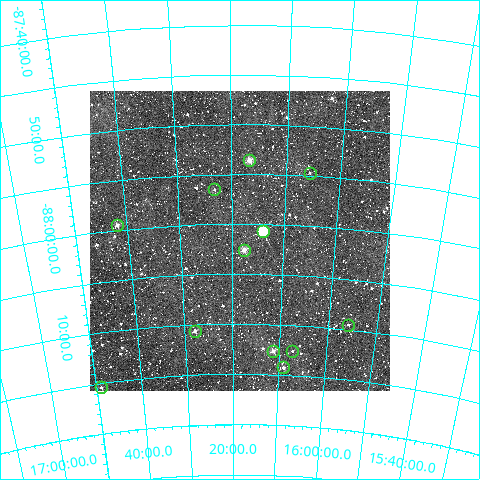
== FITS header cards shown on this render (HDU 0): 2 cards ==
NAXIS1  =                  300
NAXIS2  =                  300

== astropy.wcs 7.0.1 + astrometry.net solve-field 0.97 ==
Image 300 x 300 px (HDU 0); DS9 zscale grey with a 90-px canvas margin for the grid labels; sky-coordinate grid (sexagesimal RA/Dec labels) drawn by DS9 from the SOLVED WCS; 12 Tycho-2 reference stars matched to detected sources circled (green)
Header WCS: RA---TAN/DEC--TAN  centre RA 16:18:33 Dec -88:02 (244.64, -88.03 deg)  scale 6 arcsec/px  FOV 30.0' x 30.0'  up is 0 deg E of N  parity normal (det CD < 0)
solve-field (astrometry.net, Tycho-2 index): VERIFIED the header's WCS against the Tycho-2 star catalogue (verified at 2 index scales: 8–12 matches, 0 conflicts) and refined it, rather than solving blind
Solved WCS: RA---TAN-SIP/DEC--TAN-SIP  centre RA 16:18:31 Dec -88:02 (244.63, -88.03 deg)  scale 6 arcsec/px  FOV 30.0' x 30.0'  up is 0 deg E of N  parity normal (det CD < 0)
The solver's refit moves the header's centre by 1.7 arcsec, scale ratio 1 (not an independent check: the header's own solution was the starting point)
Tycho-2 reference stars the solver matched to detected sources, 12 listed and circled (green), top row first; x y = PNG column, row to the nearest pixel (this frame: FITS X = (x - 90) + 1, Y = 300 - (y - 91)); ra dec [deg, ICRS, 3 dp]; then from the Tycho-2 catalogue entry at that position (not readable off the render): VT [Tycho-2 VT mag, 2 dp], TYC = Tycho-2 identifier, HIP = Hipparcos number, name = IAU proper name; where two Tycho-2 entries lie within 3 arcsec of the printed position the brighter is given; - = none
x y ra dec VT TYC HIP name
249 160 244.174 -87.894 10.13 9530-1145-1 - -
310 173 241.418 -87.912 12.34 9530-981-1 - -
214 189 245.786 -87.942 11.73 9530-556-1 - -
117 225 250.462 -87.991 10.78 9530-1064-1 - -
263 231 243.519 -88.011 8.73 9530-937-1 - -
244 250 244.412 -88.043 10.21 9530-883-1 - -
348 325 238.970 -88.159 12.29 9521-111-1 - -
195 331 246.967 -88.176 11.02 9534-201-1 - -
273 351 242.833 -88.211 11.06 9534-163-1 - -
292 351 241.803 -88.210 12.76 9534-5-1 - -
283 367 242.241 -88.237 11.16 9534-107-1 - -
101 387 252.234 -88.257 12.01 9534-179-1 - -